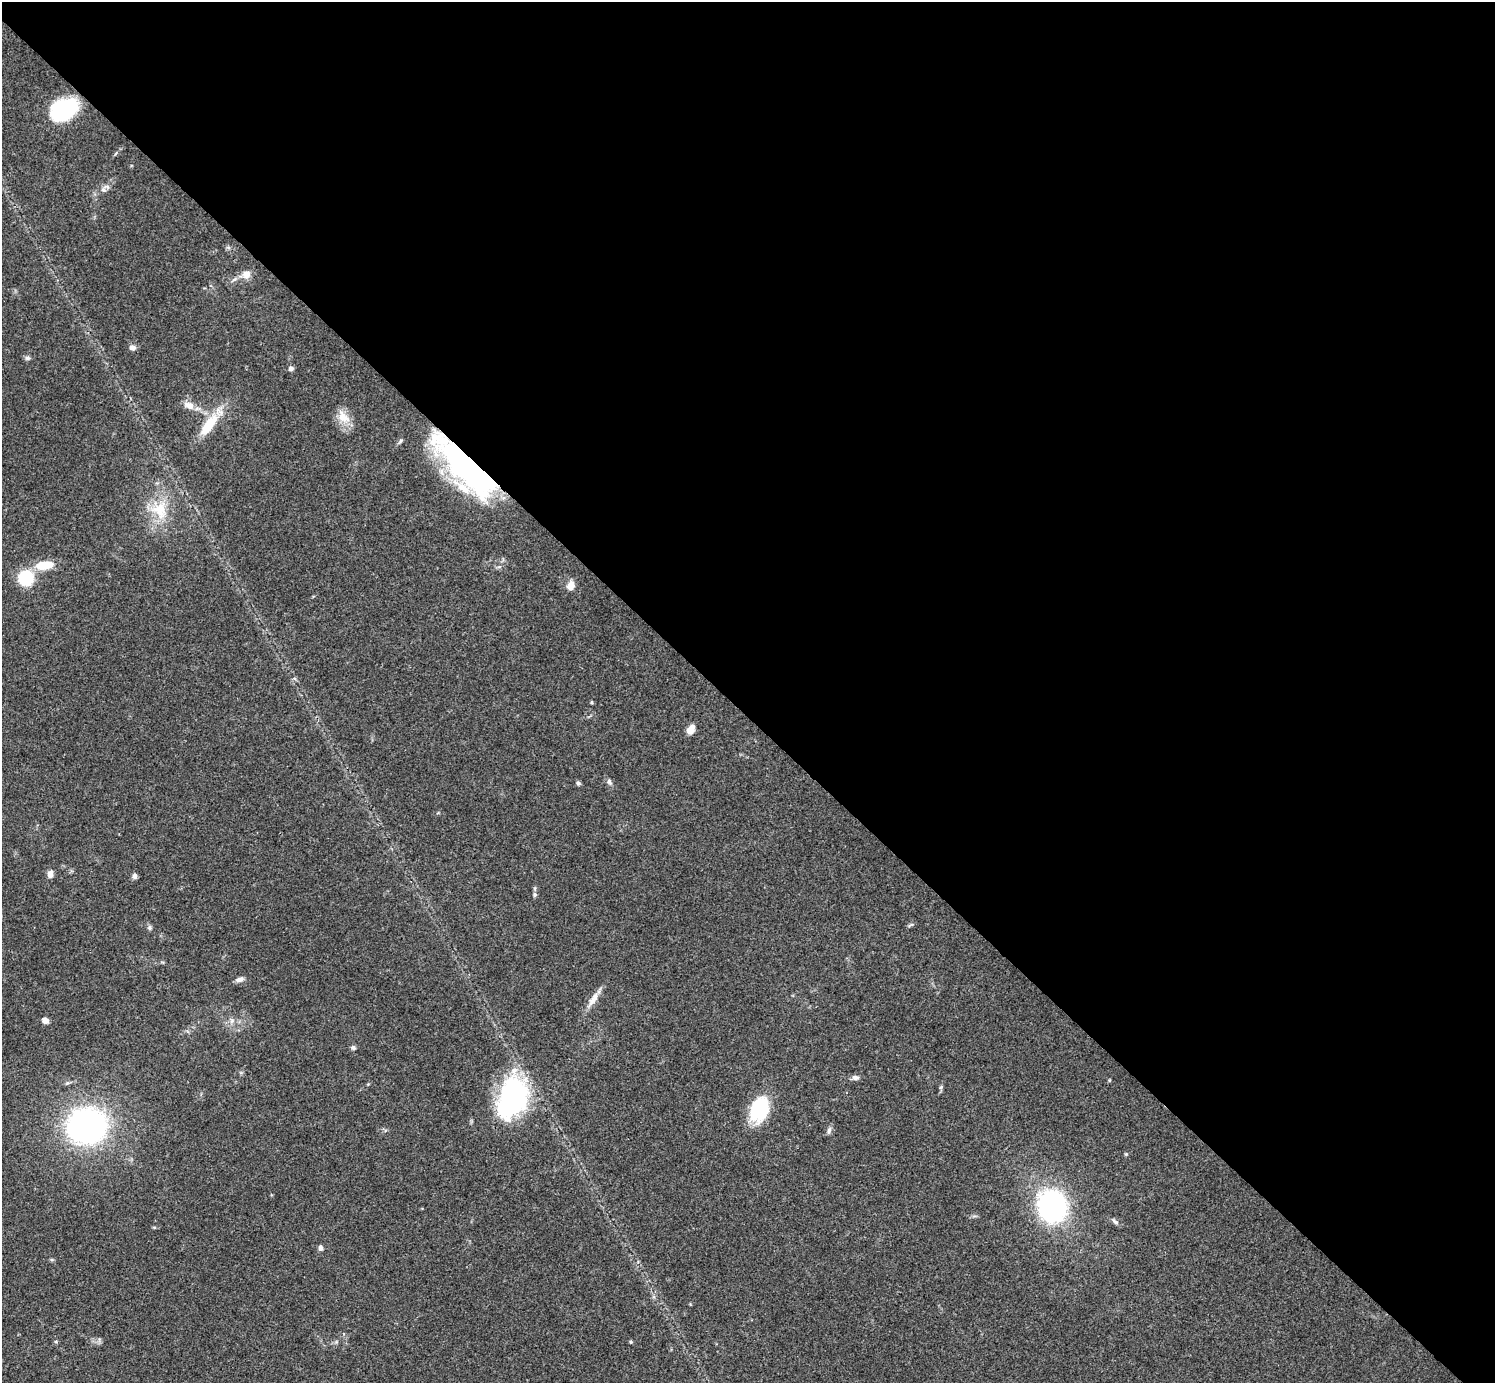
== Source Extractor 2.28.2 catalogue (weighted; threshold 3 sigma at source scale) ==
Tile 3 of 4 x 4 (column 3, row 1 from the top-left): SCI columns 2994-4486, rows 4444-5824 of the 5983 x 5983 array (HDU 1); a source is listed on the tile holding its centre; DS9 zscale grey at full resolution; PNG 1497 x 1385 px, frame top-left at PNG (2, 2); no overlay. Shown black and unused: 52% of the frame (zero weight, under 3 of 4 exposures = <1% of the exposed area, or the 3 px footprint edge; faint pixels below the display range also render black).
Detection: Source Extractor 2.28.2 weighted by HDU 2 'WHT'; one run over the whole footprint, this tile lists its part. Background 0.0564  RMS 0.0048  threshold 0.0218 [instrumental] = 3 sigma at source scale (4.5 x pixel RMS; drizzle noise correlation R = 1.50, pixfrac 1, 0.05/0.05 arcsec/px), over >= 5 px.
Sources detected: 39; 1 inside a brighter listed object's ellipse — not listed separately; the other 38 listed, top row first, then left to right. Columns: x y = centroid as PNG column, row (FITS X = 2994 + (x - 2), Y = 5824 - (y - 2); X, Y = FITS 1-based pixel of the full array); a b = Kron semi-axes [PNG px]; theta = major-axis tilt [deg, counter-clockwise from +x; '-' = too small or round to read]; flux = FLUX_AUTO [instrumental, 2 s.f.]
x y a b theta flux
63 110 26 18 25 46
103 190 7 6 - 1.6
246 275 13 11 58 4.2
132 347 7 6 - 2.1
27 358 8 6 -1 1.1
291 368 6 5 - 1.5
189 405 15 9 -26 3.9
343 417 22 13 -55 7.4
209 425 34 12 54 15
466 467 80 23 -45 140
160 510 28 23 -72 17
44 565 18 9 8 12
26 578 14 13 - 22
571 586 10 8 65 4.1
691 729 11 7 62 4
609 782 8 6 -63 1.4
578 783 6 5 - 0.93
50 874 8 6 83 2.8
134 876 8 6 75 1.3
535 895 6 6 - 0.98
910 925 10 3 30 0.76
149 928 6 6 - 1
239 979 10 6 14 2.1
593 999 24 8 57 4.8
45 1020 6 6 - 2.9
232 1021 7 6 - 1.6
353 1048 6 5 - 1.3
855 1077 9 6 -7 1.7
941 1087 6 5 - 0.75
513 1097 41 26 73 85
759 1109 27 18 65 29
86 1125 33 30 7 140
829 1130 10 5 74 1.4
1126 1154 4 4 - 0.53
1052 1206 20 18 -90 120
1115 1221 12 5 -40 1.4
320 1248 7 5 -77 1.5
631 1342 4 4 - 0.57
Overlapping masked pixels (flux is a lower limit): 1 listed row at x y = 466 467